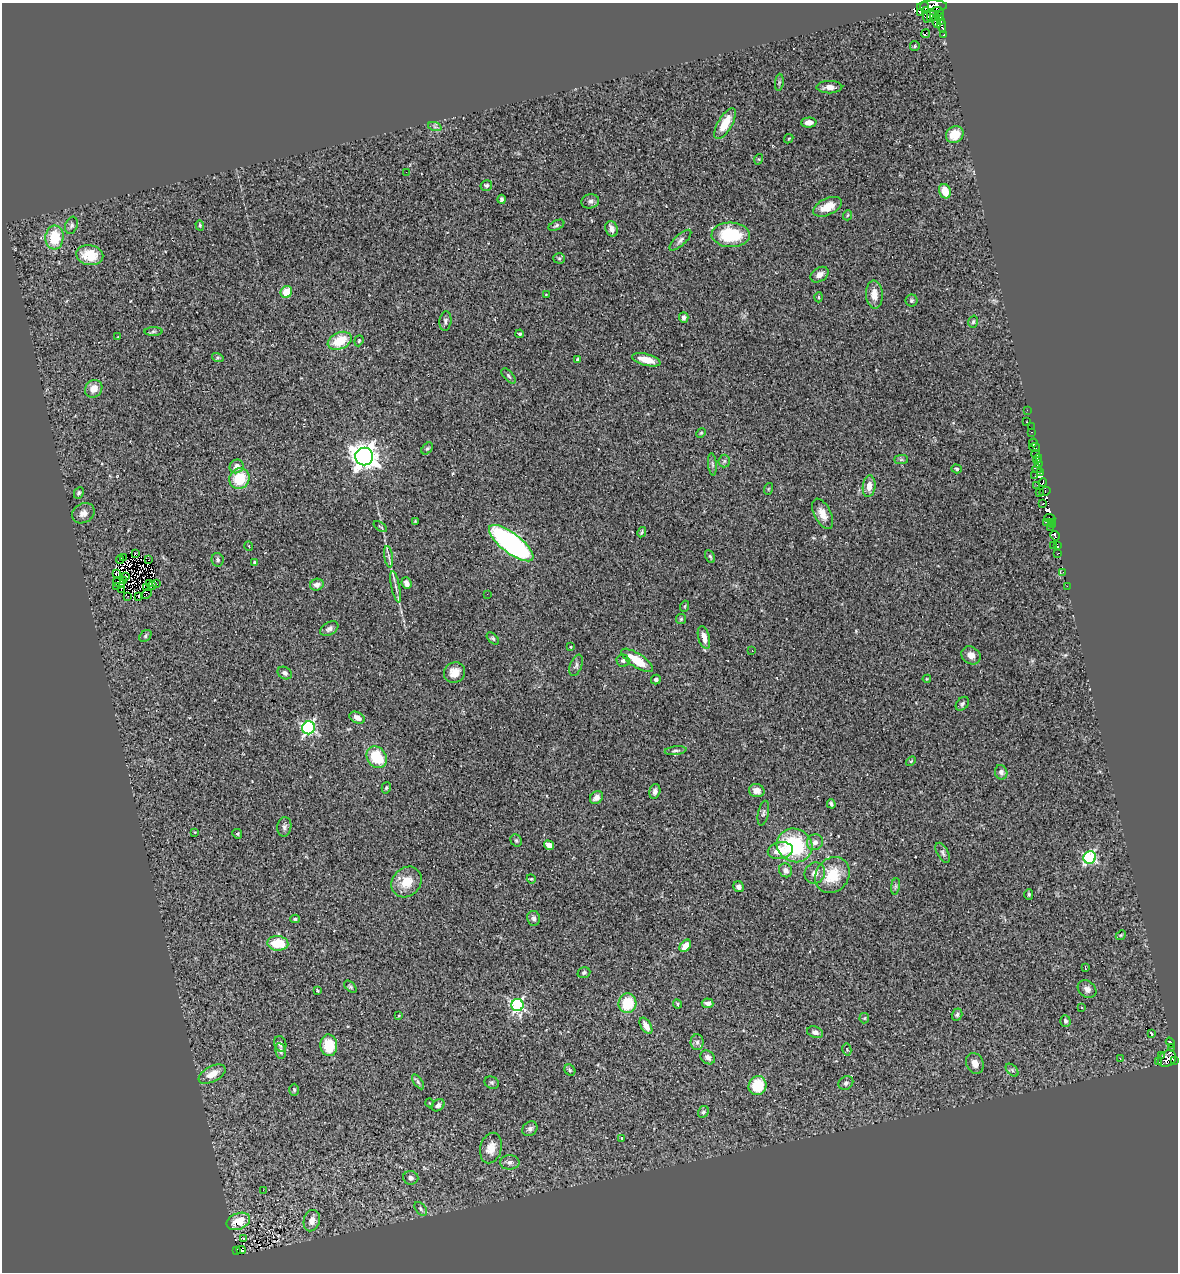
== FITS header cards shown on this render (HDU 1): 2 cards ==
NAXIS1  =                 1176
NAXIS2  =                 1270

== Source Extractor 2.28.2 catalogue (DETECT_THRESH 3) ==
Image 1176 x 1270 px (HDU 1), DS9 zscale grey, 1 PNG px = 1 image px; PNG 1180 x 1274 px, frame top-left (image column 1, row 1270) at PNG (2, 3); each listed source drawn as its Kron ellipse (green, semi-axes under 4 px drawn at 4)
Background 0.755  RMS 0.076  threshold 0.229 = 3 sigma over >= 5 px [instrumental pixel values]
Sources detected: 242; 8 with non-positive FLUX_AUTO (blend fragments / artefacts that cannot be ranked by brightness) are neither listed nor drawn; the other 234 listed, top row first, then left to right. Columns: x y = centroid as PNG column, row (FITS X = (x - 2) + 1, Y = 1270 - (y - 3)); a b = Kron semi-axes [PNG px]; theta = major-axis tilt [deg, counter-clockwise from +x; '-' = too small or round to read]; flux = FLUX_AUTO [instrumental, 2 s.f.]
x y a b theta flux
932 6 15 6 2 400
925 8 6 2 -80 140
937 11 7 2 4 12
920 12 3 2 - 74
927 15 8 4 -85 190
931 15 6 4 -90 130
940 16 3 2 - 13
941 20 3 3 - 10
936 22 6 3 -72 90
942 26 7 3 -78 15
925 34 4 2 - 16
944 35 3 2 - 17
915 46 5 4 - 6.1
779 82 8 3 85 9.2
829 87 13 6 0 32
809 122 8 5 2 32
725 124 17 7 59 110
435 127 7 4 -19 11
955 135 9 8 - 96
789 139 5 3 - 5.5
759 159 5 3 - 4.9
406 172 2 2 - 3.4
486 185 6 5 - 11
945 191 7 6 - 82
501 199 4 3 - 9.4
590 201 9 7 15 17
828 207 15 8 25 85
848 215 5 3 - 4.8
71 225 9 6 72 14
200 225 5 4 - 7.2
556 225 8 4 25 10
611 229 8 6 -70 25
731 235 19 12 -2 260
54 237 12 9 86 170
680 240 14 5 43 19
90 255 14 10 -10 110
559 258 6 5 - 8
819 275 10 7 33 30
286 292 6 5 - 89
546 294 4 2 - 3.5
874 295 14 8 -87 57
819 297 5 3 - 5.5
912 300 6 6 - 10
684 317 5 5 - 15
445 321 9 6 84 16
973 322 6 4 74 8.4
153 332 9 4 1 9.4
520 334 4 3 - 6.8
118 337 3 2 - 3.7
340 341 12 8 24 150
359 341 6 4 69 7.2
218 358 6 4 -18 7
578 359 4 4 - 9.5
646 360 14 5 -14 86
508 376 9 5 -49 11
94 389 9 8 - 53
1027 410 3 2 - 6.9
1026 422 3 2 - 11
1031 427 2 2 - 2.5
1031 432 3 2 - 5.6
701 433 5 4 - 5.8
1033 443 4 3 - 57
427 448 7 5 48 7.9
1035 448 5 2 - 27
1036 454 4 2 - 17
364 456 9 8 - 5500
1037 459 5 3 - 190
901 460 7 4 0 8.6
724 461 6 6 - 12
712 464 11 4 -84 13
1039 464 3 3 - 60
236 466 7 6 - 40
957 469 5 4 - 7.4
1037 469 5 4 - 35
1041 472 3 2 - 14
1035 476 2 2 - 13
239 479 10 10 - 170
1043 482 4 2 - 45
1037 485 2 2 - 5
869 486 11 6 83 43
768 489 6 3 71 5.1
1039 492 4 3 - 14
1045 492 5 4 - 19
79 493 6 4 62 8.9
1043 504 3 2 - 21
83 513 12 9 31 36
823 514 16 8 -63 51
1050 518 5 2 - 74
415 521 4 4 - 4.3
1046 522 3 3 - 48
1052 522 3 2 - 8.7
1052 525 3 2 - 6.1
380 527 7 2 -36 4.9
1051 527 3 2 - 13
642 532 5 3 - 7.4
1055 536 5 4 - 57
511 543 27 10 -37 1300
1053 545 3 2 - 11
249 546 5 3 - 3.7
1057 546 4 3 - 32
135 554 4 2 - 5
1057 554 3 2 - 3.8
710 556 7 4 -61 9
123 557 4 2 - 2000
389 557 11 4 -81 14
120 559 4 3 - 3600
149 560 3 2 - 7.5
218 560 7 6 - 13
254 562 4 3 - 6.8
1063 572 4 4 - 7.4
116 573 3 2 - 5.7
125 576 3 2 - 3.3
124 580 4 3 - 3.8
119 583 6 3 -26 0.93
149 583 3 2 - 7
156 583 3 2 - 3
406 583 6 4 -66 28
317 585 7 5 22 27
117 586 3 2 - 3.5
152 586 4 2 - 6.6
1067 586 3 2 - 4
396 587 16 3 -78 20
147 588 3 3 - 1.2
121 590 3 2 - 45
146 594 5 4 - 8.8
487 594 2 2 - 2.7
127 596 3 2 - 4.7
139 596 3 2 - 8.3
685 606 5 3 - 4.9
681 619 5 5 - 7.9
329 629 10 6 31 19
146 636 7 5 45 10
704 637 11 5 -75 41
493 638 7 4 -45 8.9
571 647 4 3 - 3.7
752 651 2 2 - 3.3
971 655 10 8 -39 33
637 660 18 7 -34 120
623 661 6 6 - 13
576 665 11 6 69 17
285 673 7 5 -33 16
455 673 11 10 - 56
927 679 4 4 - 4.6
656 680 5 4 - 17
962 704 8 5 51 12
357 718 8 5 -26 30
308 728 6 6 - 910
676 751 11 4 7 12
377 757 12 9 -51 180
911 761 6 3 44 6.2
1001 772 7 6 - 20
386 788 6 4 74 7
655 791 7 5 76 19
757 791 8 6 -15 41
596 797 7 5 41 27
831 804 4 3 - 9.5
763 813 12 5 78 14
284 827 10 7 81 16
195 832 3 2 - 5
237 834 5 4 - 6.7
516 840 6 5 - 9.5
815 842 8 7 - 24
549 845 5 4 - 37
794 845 18 16 -26 410
780 851 12 8 11 100
943 853 11 5 -61 15
1090 857 6 6 - 630
786 870 7 6 - 26
815 873 11 10 - 34
832 875 19 16 52 160
531 879 4 4 - 5
406 882 16 14 47 95
895 886 8 4 82 11
739 887 6 5 - 22
1029 894 5 4 - 7.8
534 918 7 6 - 16
295 919 4 3 - 8.1
1121 935 5 4 - 5.9
278 943 10 7 -4 130
685 946 7 5 52 56
1085 968 4 2 - 4.8
584 973 6 5 - 9.5
350 987 7 4 -45 9
1087 989 10 8 -39 23
317 990 4 3 - 4.9
627 1003 10 9 - 170
708 1003 6 4 -4 24
678 1004 5 4 - 6.1
517 1005 6 6 - 850
1082 1008 3 3 - 8.2
399 1015 4 3 - 5.7
957 1015 6 5 - 11
864 1018 5 5 - 6.4
1065 1021 6 5 - 12
646 1026 9 5 -59 38
815 1032 8 5 -17 21
1151 1033 4 3 - 15
697 1042 8 6 -89 16
1170 1042 5 3 - 29
280 1044 8 6 -73 17
329 1045 11 8 -86 150
1171 1047 3 2 - 8
847 1050 6 4 -79 7.1
280 1051 8 5 -79 15
1162 1056 3 2 - 6.1
708 1057 8 6 -40 18
1120 1058 3 2 - 2.7
1167 1059 10 7 36 170
1174 1060 4 3 - 61
1159 1062 2 2 - 1.8
975 1063 11 8 -64 35
570 1070 6 5 - 7.3
1012 1070 8 4 -46 10
212 1074 15 7 28 62
418 1082 8 4 -55 11
492 1083 7 6 - 11
846 1083 8 6 37 15
757 1086 9 9 - 180
294 1090 6 5 - 8.2
430 1103 4 3 - 3.6
438 1105 7 5 38 16
703 1112 6 5 - 11
530 1129 8 6 43 17
622 1138 4 4 - 6.4
491 1148 15 10 75 63
510 1162 10 7 0 22
411 1178 7 7 - 16
263 1190 3 2 - 9.5
421 1209 8 5 -50 11
238 1221 12 8 21 100
312 1221 11 8 74 44
243 1238 3 2 - 3.2
237 1250 3 2 - 30
241 1250 5 3 - 28
At the frame edge (FLAGS 8, measured only in part): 1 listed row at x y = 932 6
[8 non-positive-flux detections neither listed nor drawn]